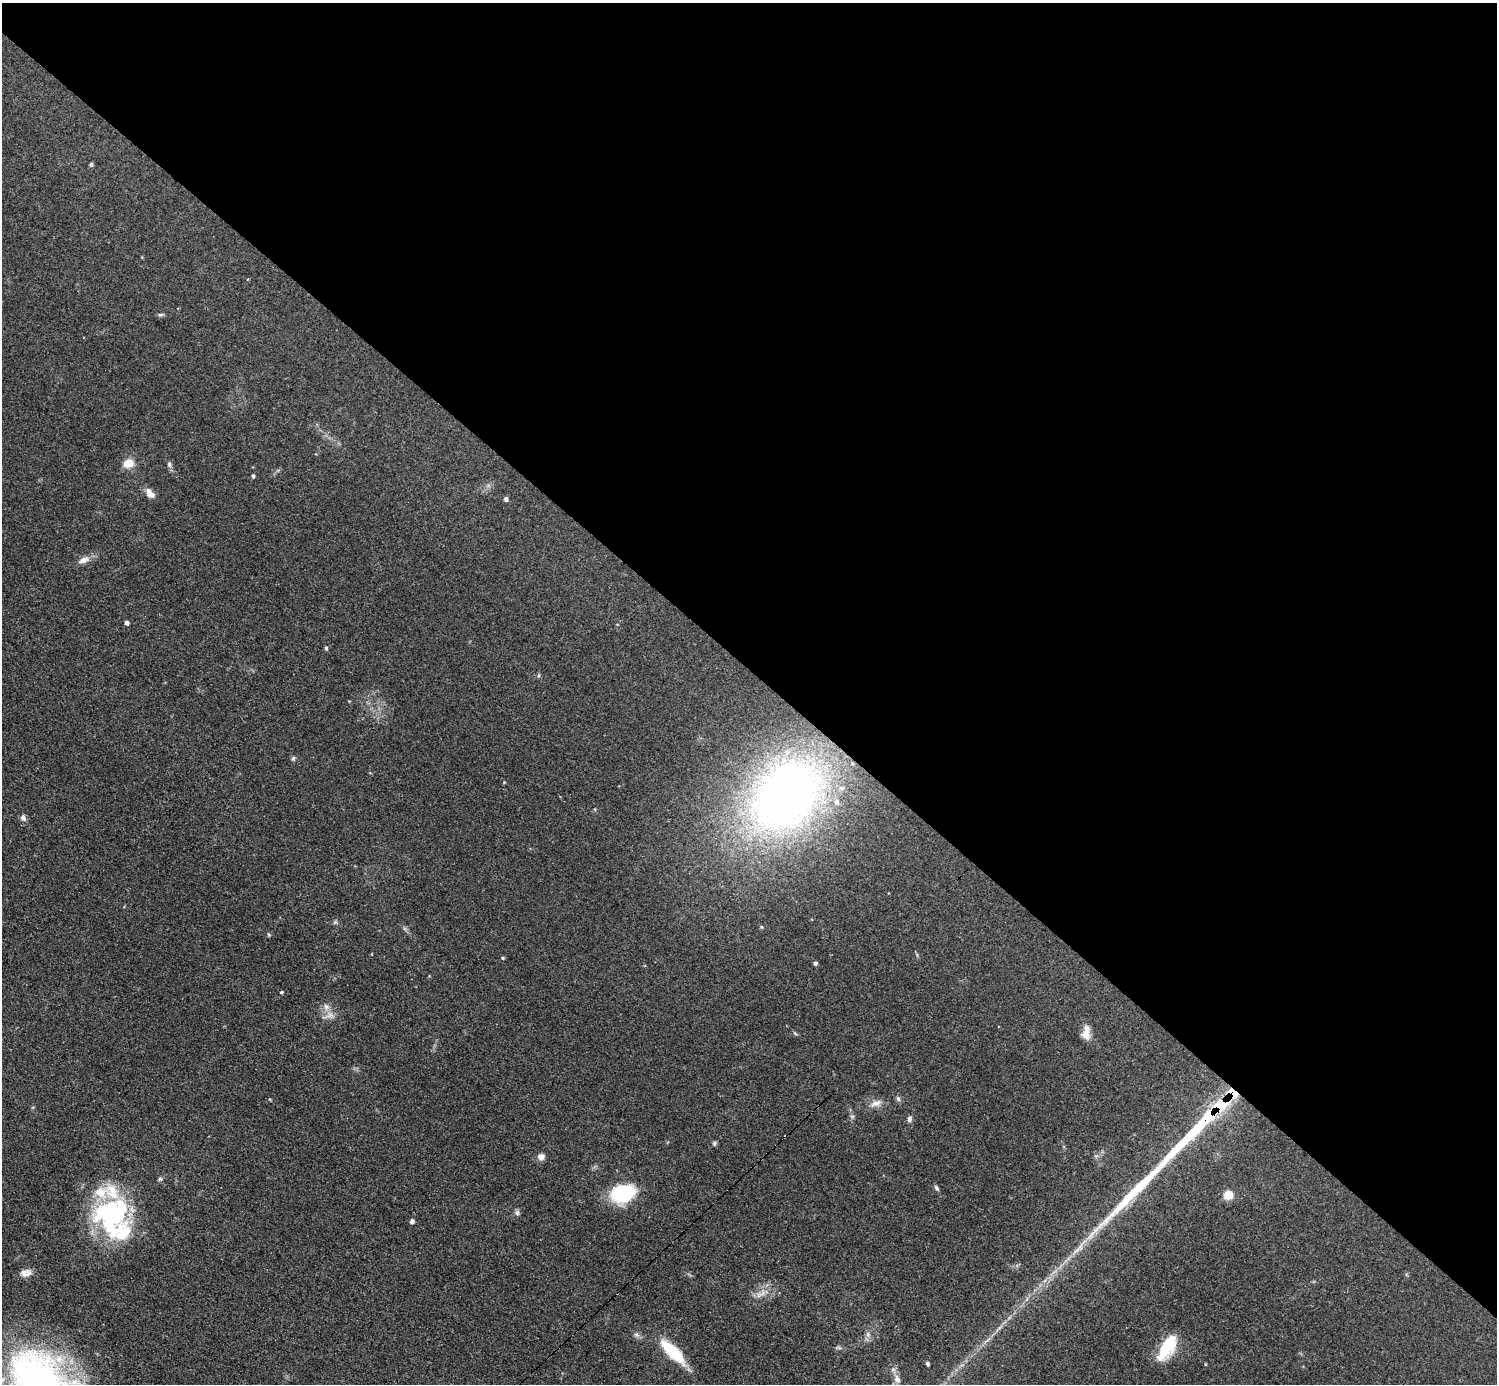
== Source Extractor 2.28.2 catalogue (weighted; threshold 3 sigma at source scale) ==
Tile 3 of 4 x 4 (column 3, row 1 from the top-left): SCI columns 3047-4541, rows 4469-5850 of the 6152 x 6151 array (HDU 1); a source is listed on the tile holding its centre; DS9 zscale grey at full resolution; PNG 1499 x 1386 px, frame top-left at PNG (2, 3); no overlay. Shown black and unused: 48% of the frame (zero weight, under 3 of 4 exposures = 1% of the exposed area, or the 3 px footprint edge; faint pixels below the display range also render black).
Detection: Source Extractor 2.28.2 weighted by HDU 2 'WHT'; one run over the whole footprint, this tile lists its part. Background 0.108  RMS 0.0067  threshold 0.0302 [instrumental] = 3 sigma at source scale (4.5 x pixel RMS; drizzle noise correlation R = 1.50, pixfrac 1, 0.05/0.05 arcsec/px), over >= 5 px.
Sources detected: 58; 2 inside a brighter object's white glare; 1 cosmic-ray / hot-pixel residue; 1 long thin detection or spike segment (spike, bleed or trail) — not listed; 9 inside a brighter listed object's ellipse — not listed separately; the other 45 listed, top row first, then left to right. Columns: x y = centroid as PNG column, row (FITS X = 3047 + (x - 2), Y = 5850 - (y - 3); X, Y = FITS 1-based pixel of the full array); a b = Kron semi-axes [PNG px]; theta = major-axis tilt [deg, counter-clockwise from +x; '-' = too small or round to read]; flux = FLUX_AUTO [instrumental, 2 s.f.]
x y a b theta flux
91 164 5 5 - 1.1
160 315 8 5 5 1.2
128 463 13 10 13 8
169 464 8 6 -70 1.8
253 476 4 4 - 1.2
150 493 13 7 -47 5.5
506 499 5 4 - 2
84 560 17 8 23 5.3
126 622 4 4 - 2.4
326 648 5 4 - 1.2
293 758 7 5 68 1.1
785 797 98 68 49 330
23 818 7 6 - 2.7
335 922 6 5 - 1.1
268 934 5 3 - 0.76
503 958 5 4 - 0.83
815 963 5 4 - 1.5
281 992 4 3 - 0.83
330 1015 11 9 2 4.3
795 1033 8 3 -45 0.86
1086 1033 18 10 85 6.4
898 1099 8 5 -63 1.5
876 1103 16 8 20 4.6
852 1116 6 5 - 1.4
909 1119 8 6 78 2
1196 1129 85 12 45 58
714 1143 6 5 - 1.2
541 1157 7 7 - 3.9
160 1179 6 5 - 1
936 1188 7 4 -53 1.4
623 1193 30 20 18 37
1228 1195 9 8 - 9.3
517 1213 7 7 - 1.7
113 1214 51 32 64 86
412 1221 4 4 - 2.3
26 1273 15 9 10 4.6
763 1293 10 6 66 3.5
868 1334 9 6 -88 2.6
839 1347 9 3 -21 1
1166 1349 31 18 66 20
673 1352 32 11 -45 29
927 1364 4 3 - 1.3
1205 1364 4 3 - 0.55
897 1379 13 8 -71 4.1
41 1384 86 58 -50 260
Overlapping masked pixels (flux is a lower limit): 2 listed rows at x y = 1196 1129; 113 1214
Isophote crosses this tile's border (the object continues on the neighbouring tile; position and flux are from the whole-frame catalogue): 1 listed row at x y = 41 1384